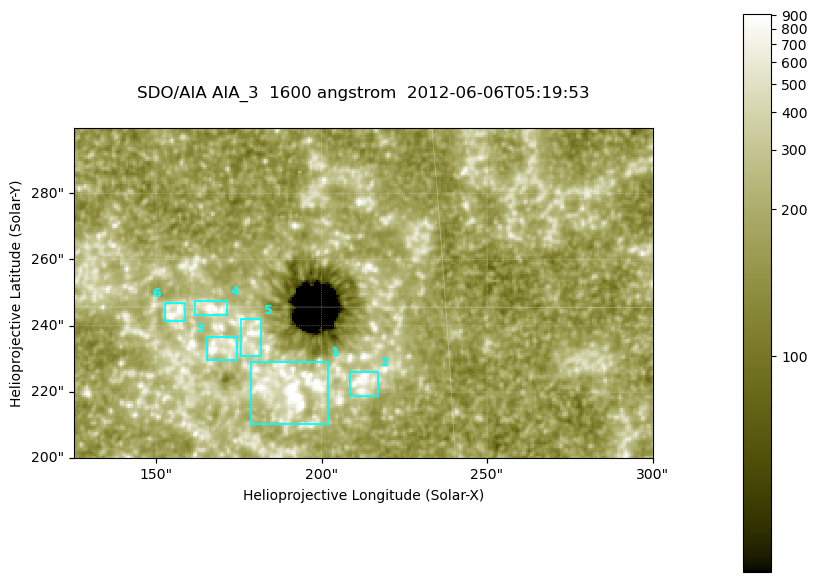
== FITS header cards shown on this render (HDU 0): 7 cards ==
TELESCOP= 'SDO/AIA '
INSTRUME= 'AIA_3   '
WAVELNTH=                 1600
WAVEUNIT= 'angstrom'
DATE-OBS= '2012-06-06T05:19:53.13'
CTYPE1  = 'HPLN-TAN'
CTYPE2  = 'HPLT-TAN'

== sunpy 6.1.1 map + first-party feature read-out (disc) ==
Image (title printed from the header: SDO/AIA AIA_3  1600 angstrom  2012-06-06T05:19:53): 287 x 164 px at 0.609 arcsec/px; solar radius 946 arcsec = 1552 px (partial field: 0.6% of the solar disc is inside the frame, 100% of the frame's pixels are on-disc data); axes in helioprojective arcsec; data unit not stated in the header (colour bar unlabelled)
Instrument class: DISC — disc imager (sunpy class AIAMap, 1600 A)
Bright regions (active regions / flare kernels): reference = the on-disc median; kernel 3 px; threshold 5 sigma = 306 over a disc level ~179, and >= 1.15x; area >= 47 px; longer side >= 3 px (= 1.8 arcsec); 6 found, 6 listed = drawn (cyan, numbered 1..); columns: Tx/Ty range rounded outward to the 2 arcsec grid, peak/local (2 s.f.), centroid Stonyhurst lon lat
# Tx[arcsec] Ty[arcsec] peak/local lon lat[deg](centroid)
1 178..202 210..230 15 +12 +13
2 208..218 218..226 5.8 +13 +14
3 164..176 230..238 5.7 +11 +14
4 160..172 242..248 5.9 +10 +15
5 176..182 230..242 5.5 +11 +14
6 152..160 240..248 5.1 +10 +15